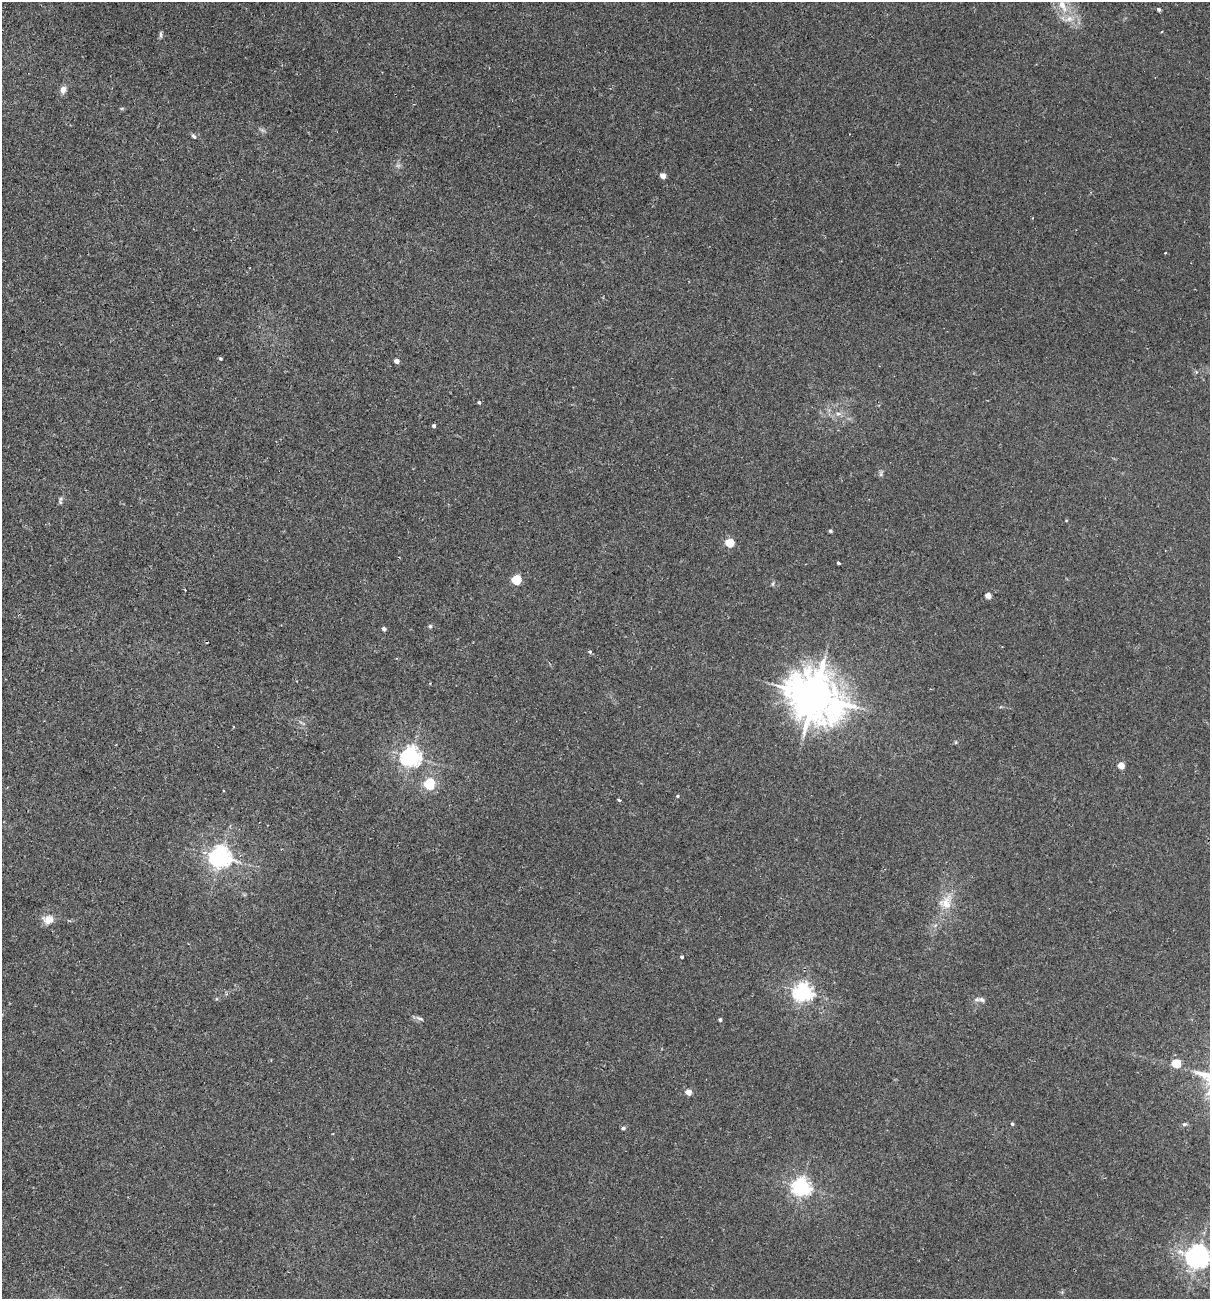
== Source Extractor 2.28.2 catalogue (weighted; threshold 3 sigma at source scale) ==
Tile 11 of 4 x 4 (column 3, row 3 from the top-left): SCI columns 2722-3929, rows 1317-2613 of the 5318 x 5231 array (HDU 1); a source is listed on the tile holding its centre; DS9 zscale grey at full resolution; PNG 1212 x 1301 px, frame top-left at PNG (2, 2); no overlay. Shown black and unused: <1% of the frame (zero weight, under 2 of 3 exposures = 3% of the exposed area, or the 3 px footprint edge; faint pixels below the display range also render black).
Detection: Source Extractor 2.28.2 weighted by HDU 2 'WHT'; one run over the whole footprint, this tile lists its part. Background 0.0243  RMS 0.0061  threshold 0.0275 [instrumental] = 3 sigma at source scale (4.5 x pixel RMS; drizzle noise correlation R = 1.50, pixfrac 1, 0.05/0.05 arcsec/px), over >= 5 px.
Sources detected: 46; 1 cosmic-ray / hot-pixel residue — not listed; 1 inside a brighter listed object's ellipse — not listed separately; the other 44 listed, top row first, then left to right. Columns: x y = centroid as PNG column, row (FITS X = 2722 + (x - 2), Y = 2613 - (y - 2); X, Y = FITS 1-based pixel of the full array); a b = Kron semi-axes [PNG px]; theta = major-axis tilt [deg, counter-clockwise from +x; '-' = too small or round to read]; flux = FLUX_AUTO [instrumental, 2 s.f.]
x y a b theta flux
1062 5 17 9 -64 8.6
1159 10 3 3 - 1.7
161 35 11 4 -90 1.2
63 89 8 8 - 3.1
194 136 7 5 -54 1.2
663 176 4 4 - 5.7
1165 253 3 3 - 0.86
220 358 4 3 - 0.85
397 361 4 4 - 3.6
479 402 4 3 - 1
838 414 7 4 0 1.5
434 426 3 3 - 2.3
881 474 9 4 82 1.2
61 499 8 4 88 1.2
830 531 3 3 - 1.1
730 543 5 5 - 23
838 563 3 3 - 2.2
516 580 5 5 - 34
773 584 6 4 89 0.83
988 596 4 4 - 5.8
430 626 6 5 - 0.93
384 629 4 4 - 2
590 652 3 3 - 1.7
814 696 15 13 -35 2600
411 757 7 7 - 300
1121 766 4 4 - 8.8
429 784 5 5 - 54
678 796 4 4 - 0.65
619 800 4 2 - 1.2
220 857 7 7 - 410
947 902 26 13 81 12
48 919 13 10 5 6.5
682 957 4 3 - 0.93
803 992 7 7 - 220
981 999 10 6 -20 2
420 1019 12 5 -24 1.8
720 1020 4 3 - 1.2
1176 1063 5 5 - 25
688 1092 5 4 - 6.7
1012 1124 4 4 - 0.9
1184 1124 6 4 19 0.94
623 1128 5 4 - 1
801 1187 6 6 - 250
1197 1257 8 7 - 500
Isophote crosses this tile's border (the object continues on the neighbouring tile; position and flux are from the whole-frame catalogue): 1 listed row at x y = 1197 1257